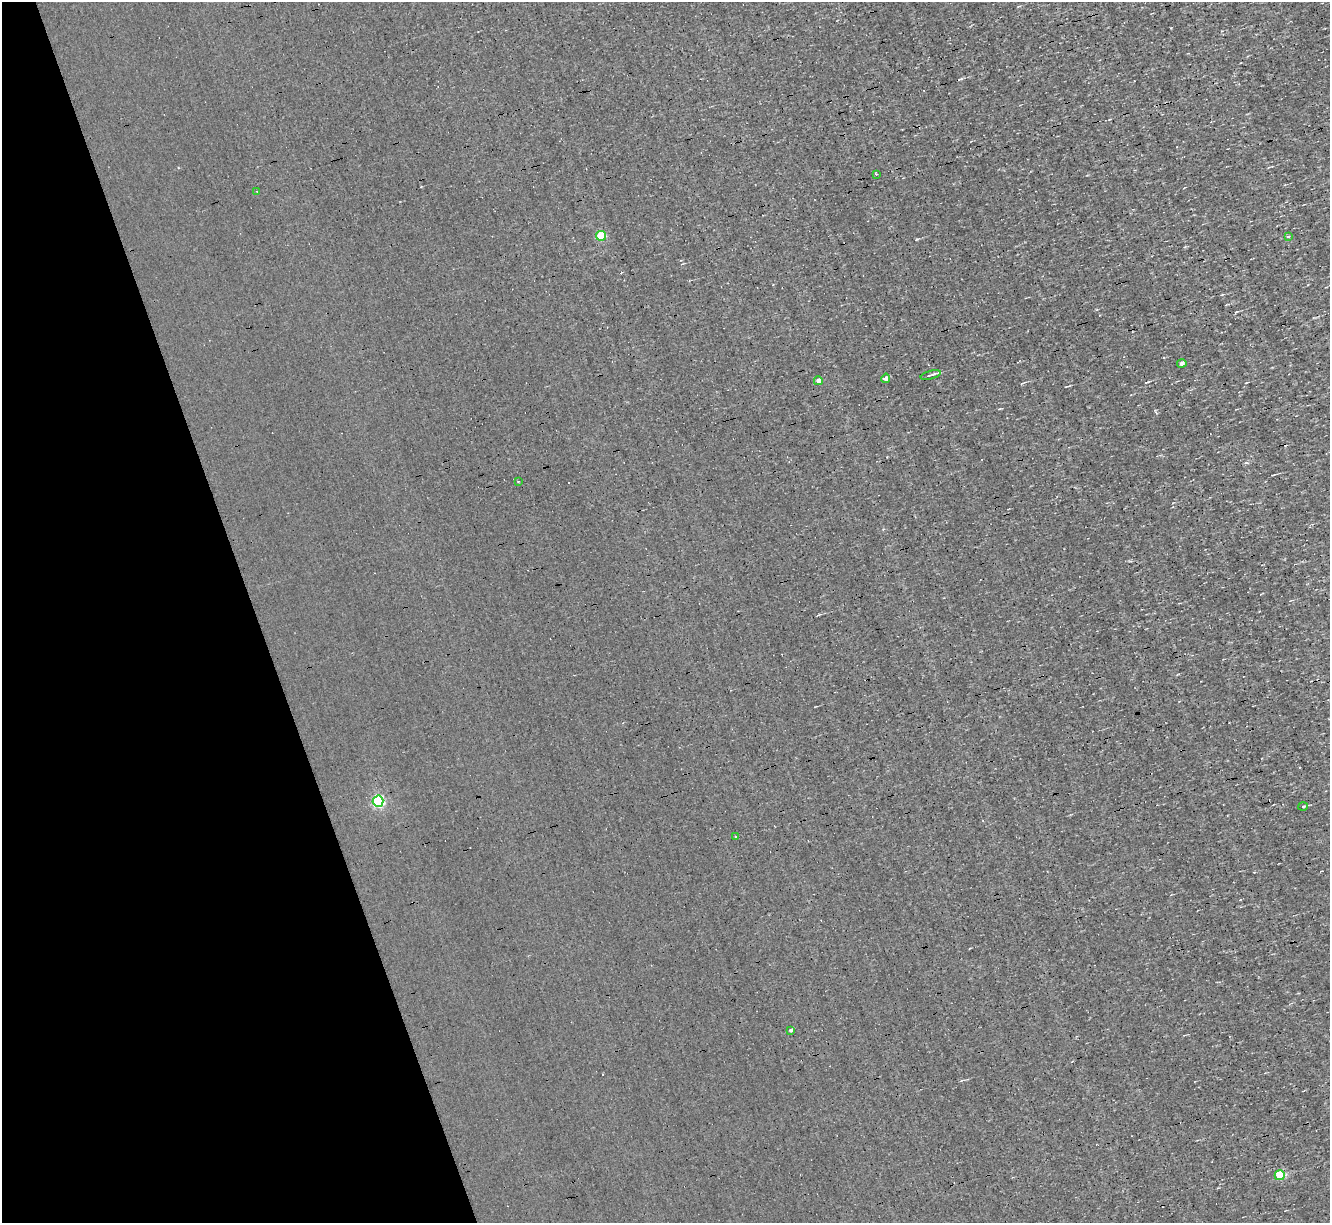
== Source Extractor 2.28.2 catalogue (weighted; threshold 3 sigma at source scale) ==
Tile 5 of 4 x 4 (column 1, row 2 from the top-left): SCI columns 1-1328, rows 2702-3922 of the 5312 x 5277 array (HDU 1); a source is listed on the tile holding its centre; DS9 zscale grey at full resolution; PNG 1332 x 1225 px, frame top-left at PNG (2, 2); each listed source drawn as its Kron ellipse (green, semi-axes under 4 px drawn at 4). Shown black and unused: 19% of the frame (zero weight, under 3 of 4 exposures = <1% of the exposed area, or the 3 px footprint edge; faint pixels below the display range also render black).
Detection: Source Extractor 2.28.2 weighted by HDU 2 'WHT'; one run over the whole footprint, this tile lists its part. Background 3.45e-04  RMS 0.044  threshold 0.199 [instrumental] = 3 sigma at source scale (4.5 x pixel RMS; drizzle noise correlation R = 1.50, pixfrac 1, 0.05/0.05 arcsec/px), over >= 5 px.
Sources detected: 14; all 14 listed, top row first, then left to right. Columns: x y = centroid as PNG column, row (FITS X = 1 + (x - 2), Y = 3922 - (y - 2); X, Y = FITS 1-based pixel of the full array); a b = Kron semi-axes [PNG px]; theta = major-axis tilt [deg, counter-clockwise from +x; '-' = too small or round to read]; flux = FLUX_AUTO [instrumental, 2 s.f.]
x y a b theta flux
876 174 3 3 - 9.3
257 191 3 2 - 2.8
601 236 5 5 - 150
1288 236 3 3 - 5.7
1182 363 4 4 - 13
931 375 10 3 16 9.8
886 378 5 4 - 15
818 381 4 4 - 24
518 481 3 2 - 4.5
378 801 5 5 - 590
1303 807 5 3 - 4.4
735 837 3 3 - 53
791 1030 4 3 - 7.1
1280 1175 5 5 - 180